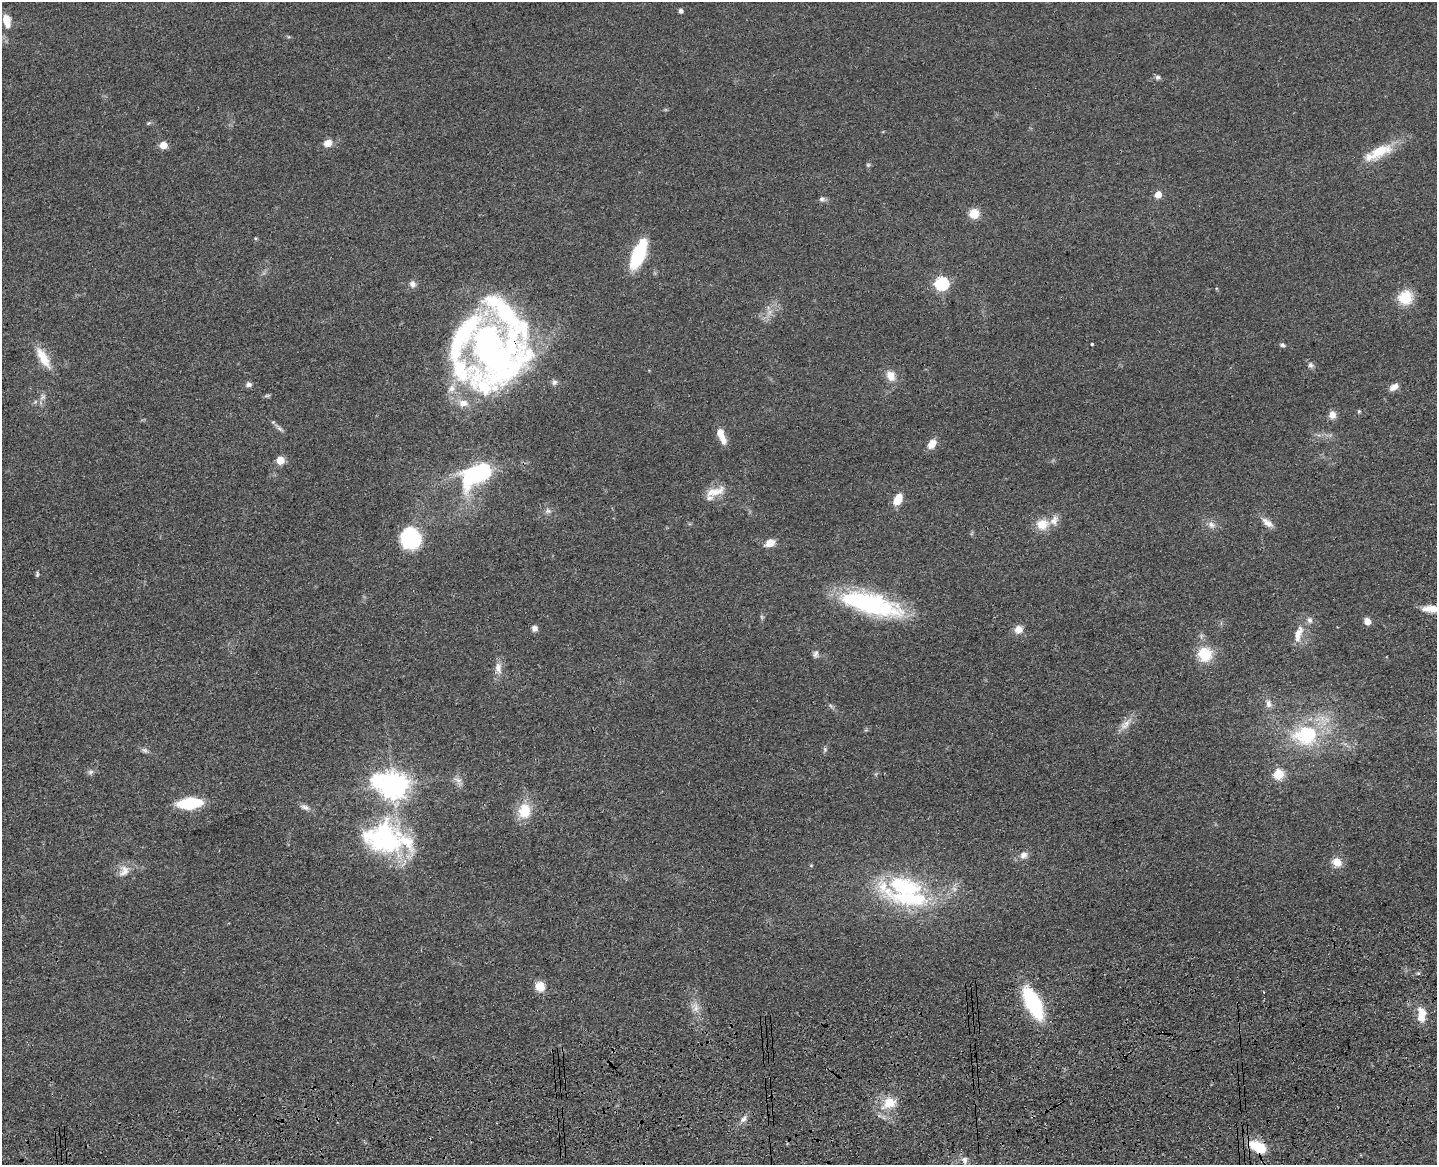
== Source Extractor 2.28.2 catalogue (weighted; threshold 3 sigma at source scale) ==
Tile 5 of 3 x 4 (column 2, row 2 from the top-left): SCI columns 1699-3133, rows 2445-3607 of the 4726 x 4887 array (HDU 1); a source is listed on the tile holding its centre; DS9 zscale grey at full resolution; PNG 1439 x 1167 px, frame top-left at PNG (2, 2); no overlay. Shown black and unused: <1% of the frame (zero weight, under 3 of 4 exposures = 6% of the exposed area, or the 3 px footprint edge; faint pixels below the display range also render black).
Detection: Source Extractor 2.28.2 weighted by HDU 2 'WHT'; one run over the whole footprint, this tile lists its part. Background 0.0547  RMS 0.0057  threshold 0.0257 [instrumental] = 3 sigma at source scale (4.5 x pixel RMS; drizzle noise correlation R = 1.50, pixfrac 1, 0.05/0.05 arcsec/px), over >= 5 px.
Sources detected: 93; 1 too faint to see at this stretch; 1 inside a brighter object's white glare — not listed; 10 inside a brighter listed object's ellipse — not listed separately; the other 81 listed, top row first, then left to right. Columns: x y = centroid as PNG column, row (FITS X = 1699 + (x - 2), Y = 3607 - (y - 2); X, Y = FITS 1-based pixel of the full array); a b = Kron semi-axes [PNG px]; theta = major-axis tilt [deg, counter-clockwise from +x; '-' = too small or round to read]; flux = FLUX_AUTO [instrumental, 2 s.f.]
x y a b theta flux
680 11 4 4 - 2
6 20 16 8 -75 6
1158 77 7 6 - 1.4
149 123 5 5 - 0.8
327 143 7 6 - 6.9
163 145 5 5 - 12
1379 151 32 14 25 17
868 165 6 5 - 0.88
1158 194 5 5 - 9.5
822 199 8 7 - 1.6
974 214 9 9 - 8.6
255 238 4 4 - 0.62
638 254 22 9 68 46
941 283 6 6 - 80
412 284 8 8 - 2.7
1405 297 11 11 - 20
488 343 38 34 -81 120
1092 344 3 3 - 0.61
1282 345 8 5 -19 1.2
43 357 30 11 -60 11
1310 365 8 7 - 1.8
891 376 14 11 -61 6.2
554 382 8 7 - 1.7
248 384 7 6 - 1.9
482 384 58 45 -1 65
1394 387 10 6 34 4.2
267 396 10 3 11 0.94
42 397 10 6 55 2.4
1359 411 5 5 - 0.67
1332 415 9 8 - 3.9
280 429 12 4 -40 1.8
720 433 12 8 -72 6.5
932 444 13 9 53 5.1
280 460 5 5 - 17
476 475 30 17 30 73
715 492 30 11 18 9.1
898 499 12 7 62 9.3
548 511 9 8 - 2.1
1267 523 18 8 -38 4.3
1042 524 16 14 12 9.4
1211 525 11 9 -40 3.2
411 538 18 17 - 48
770 543 12 8 24 5.4
37 574 7 4 83 0.85
870 604 66 21 -15 80
1432 609 26 8 -1 8.3
762 617 7 4 -71 0.87
1367 621 6 6 - 5
534 628 7 7 - 2.6
1018 629 10 9 - 4.9
1298 634 24 9 73 7.5
815 654 9 7 75 1.9
1205 654 15 14 - 18
498 668 17 9 -86 4.6
1268 704 11 8 -74 2.8
830 706 7 4 -46 1.1
1125 724 20 9 45 5.6
1306 734 32 25 12 44
825 749 7 5 -71 1.1
145 750 9 6 -39 1.6
91 772 9 6 27 1.6
1278 774 5 5 - 33
375 780 8 7 - 38
458 781 17 7 -42 3.1
393 785 9 8 - 700
190 803 17 8 5 43
305 807 14 7 -24 2.6
524 811 20 16 81 13
383 838 58 40 -13 82
1023 855 11 9 23 3.4
1337 862 12 10 -32 6.2
124 871 18 12 57 5.9
904 887 74 27 -5 69
540 986 11 10 - 7.8
1033 1003 22 10 -64 78
695 1007 15 10 -78 5.1
1421 1018 8 7 - 7.4
889 1103 20 14 33 12
743 1119 10 6 50 2.4
1258 1147 24 13 -28 14
964 1160 11 8 -73 2.4
Overlapping masked pixels (flux is a lower limit): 2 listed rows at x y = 488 343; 1258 1147
Isophote crosses this tile's border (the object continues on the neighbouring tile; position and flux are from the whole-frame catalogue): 1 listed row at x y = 1432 609